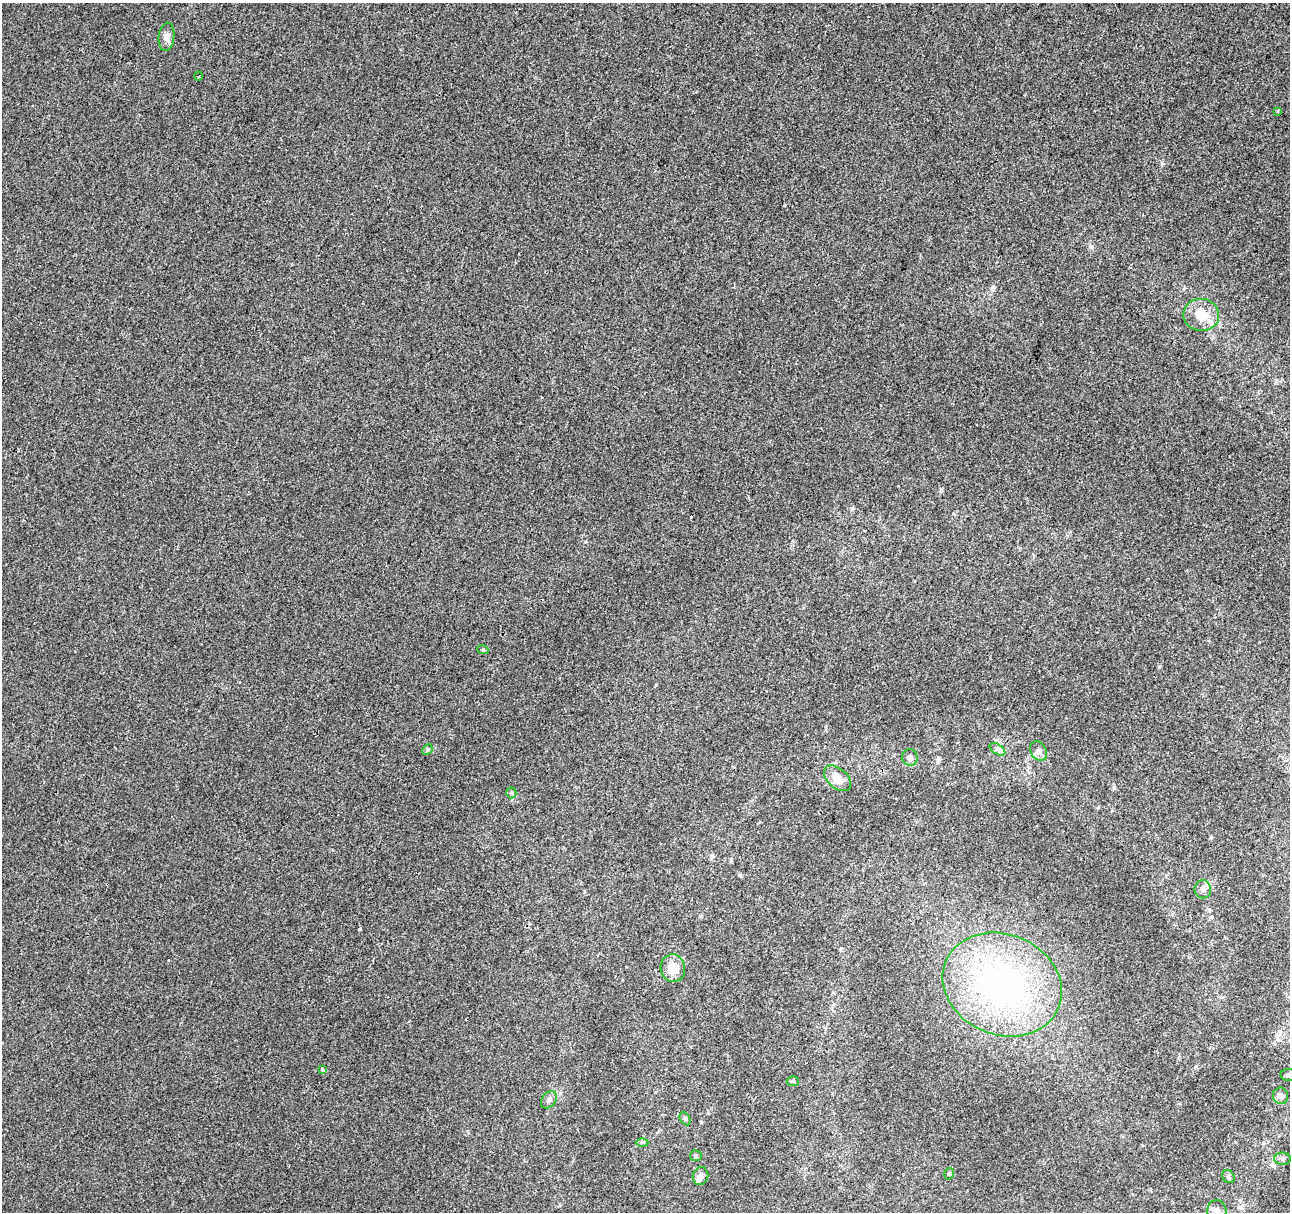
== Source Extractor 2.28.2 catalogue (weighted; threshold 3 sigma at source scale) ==
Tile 10 of 4 x 4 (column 2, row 3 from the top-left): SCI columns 1289-2576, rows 1435-2644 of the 5178 x 5357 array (HDU 1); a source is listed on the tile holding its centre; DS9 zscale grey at full resolution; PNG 1292 x 1214 px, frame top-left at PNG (2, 3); each listed source drawn as its Kron ellipse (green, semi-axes under 4 px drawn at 4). Shown black and unused: <1% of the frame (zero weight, under 2 of 3 exposures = <1% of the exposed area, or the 3 px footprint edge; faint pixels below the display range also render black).
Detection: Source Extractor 2.28.2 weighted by HDU 2 'WHT'; one run over the whole footprint, this tile lists its part. Background 0.00104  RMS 0.0048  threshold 0.0217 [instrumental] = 3 sigma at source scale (4.5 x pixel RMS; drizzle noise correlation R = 1.50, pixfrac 1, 0.0396/0.0396 arcsec/px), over >= 5 px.
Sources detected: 31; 2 cosmic-ray / hot-pixel residue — neither listed nor drawn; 2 inside a brighter listed object's ellipse — not listed separately; the other 27 listed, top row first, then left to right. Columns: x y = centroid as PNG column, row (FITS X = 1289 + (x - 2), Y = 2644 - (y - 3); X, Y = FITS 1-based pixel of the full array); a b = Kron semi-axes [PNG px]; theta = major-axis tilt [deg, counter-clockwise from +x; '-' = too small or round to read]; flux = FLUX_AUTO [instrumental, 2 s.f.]
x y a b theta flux
166 37 14 8 84 2.4
199 76 4 3 - 0.6
1278 111 3 3 - 0.87
1201 315 18 16 -8 9.2
483 650 6 3 -18 0.48
997 749 8 5 -32 1.7
427 750 6 4 46 0.77
1038 751 10 7 -59 1.9
910 757 8 7 - 1.9
838 778 16 10 -41 6.6
511 793 5 5 - 0.69
1203 889 9 8 - 2.2
673 968 14 12 -78 7.3
1002 985 61 50 -22 120
322 1069 4 3 - 2.5
1289 1075 9 6 -7 1.2
793 1081 6 5 - 0.89
1281 1096 8 7 - 1.8
549 1100 9 7 53 1.7
685 1118 7 5 -63 0.85
642 1142 6 4 1 0.8
696 1156 6 5 - 0.78
1282 1159 8 6 0 1.2
949 1174 6 4 75 0.76
701 1176 9 7 74 2.1
1228 1177 7 5 -52 0.98
1217 1211 11 9 -86 3.2
Isophote crosses this tile's border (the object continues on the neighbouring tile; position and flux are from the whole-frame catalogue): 2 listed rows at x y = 1289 1075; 1217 1211
Unlisted compact peaks at least as high as the median listed source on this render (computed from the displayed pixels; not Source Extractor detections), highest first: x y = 1092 247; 852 508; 1159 667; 1211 837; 994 287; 740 875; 1162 164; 1114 788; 1196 1066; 656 685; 731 861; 701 1122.